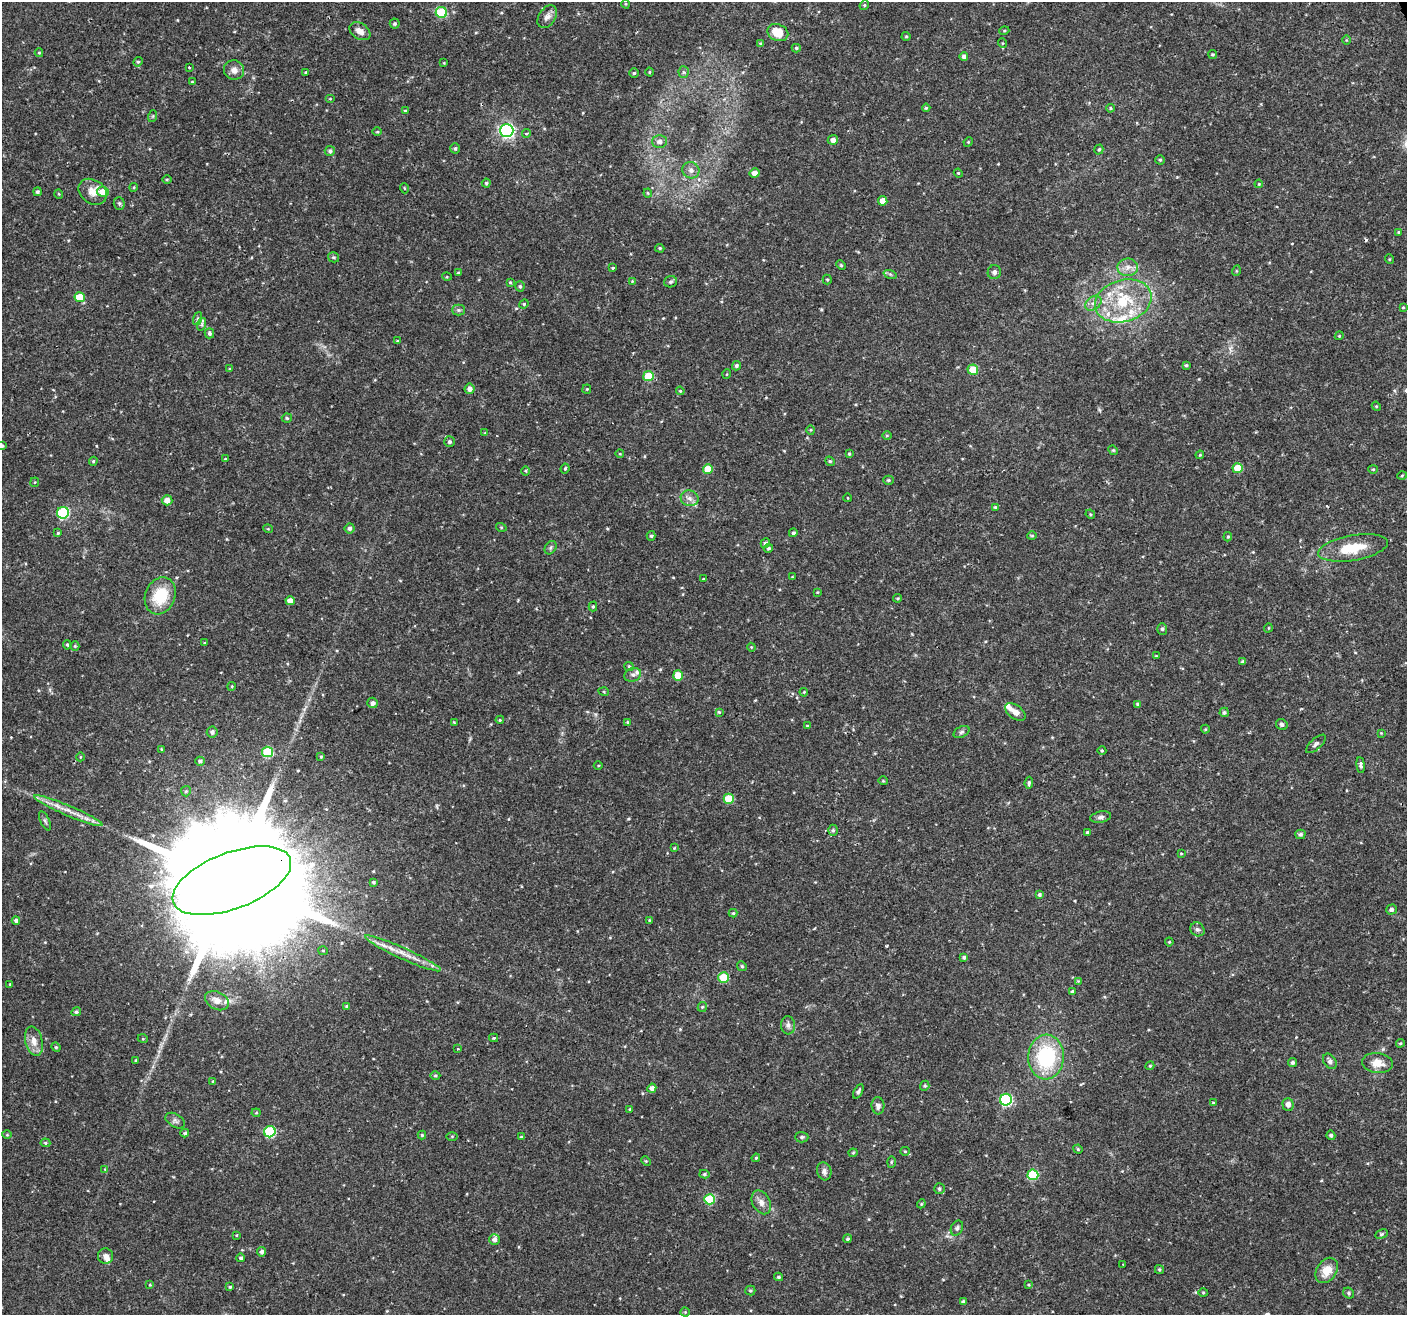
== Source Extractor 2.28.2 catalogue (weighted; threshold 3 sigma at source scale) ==
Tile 10 of 4 x 4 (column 2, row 3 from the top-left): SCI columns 1406-2810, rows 1398-2710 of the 5621 x 5477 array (HDU 1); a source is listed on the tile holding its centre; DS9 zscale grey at full resolution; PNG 1409 x 1317 px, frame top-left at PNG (2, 2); each listed source drawn as its Kron ellipse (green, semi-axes under 4 px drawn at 4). Shown black and unused: <1% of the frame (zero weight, under 2 of 3 exposures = <1% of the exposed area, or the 3 px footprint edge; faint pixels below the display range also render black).
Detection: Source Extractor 2.28.2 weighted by HDU 2 'WHT'; one run over the whole footprint, this tile lists its part. Background 0.0366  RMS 0.0034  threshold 0.0153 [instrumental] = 3 sigma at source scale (4.5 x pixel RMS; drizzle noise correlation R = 1.50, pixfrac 1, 0.0396/0.0396 arcsec/px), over >= 5 px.
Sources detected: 289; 1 cosmic-ray / hot-pixel residue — neither listed nor drawn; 11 inside a brighter listed object's ellipse — not listed separately; the other 277 listed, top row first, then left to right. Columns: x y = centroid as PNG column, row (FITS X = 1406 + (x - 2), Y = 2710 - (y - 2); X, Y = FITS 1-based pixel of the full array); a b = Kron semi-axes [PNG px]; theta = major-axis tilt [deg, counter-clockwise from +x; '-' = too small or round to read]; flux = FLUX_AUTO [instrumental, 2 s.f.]
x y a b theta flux
626 4 5 3 - 0.27
864 5 5 4 - 0.45
441 12 5 5 - 20
547 17 12 8 56 1.9
395 24 5 5 - 0.57
360 31 11 7 -33 2.3
1004 31 5 3 - 0.34
778 33 11 8 -23 6.2
906 36 4 4 - 0.35
1346 40 5 3 - 0.27
1002 43 5 3 - 0.3
760 44 3 3 - 0.39
796 48 4 4 - 0.51
39 53 4 4 - 0.34
1212 54 4 4 - 0.51
964 56 4 4 - 1.2
138 62 5 4 - 0.43
444 63 4 3 - 0.27
189 68 3 3 - 0.57
234 70 10 9 - 2.1
306 72 3 3 - 0.37
649 72 4 3 - 0.29
684 72 5 5 - 0.57
634 73 5 4 - 0.47
192 82 3 3 - 0.36
330 99 5 3 - 0.27
926 108 4 4 - 0.4
1110 108 4 3 - 0.45
405 111 4 3 - 0.37
153 116 6 4 71 0.4
507 131 6 6 - 85
377 132 5 3 - 0.36
527 133 4 3 - 0.52
833 140 5 5 - 1.6
659 141 7 6 - 1.5
968 142 5 4 - 0.33
455 148 5 4 - 0.54
1099 149 5 4 - 0.62
330 151 5 5 - 0.9
1160 160 4 4 - 0.48
691 170 8 8 - 1.7
755 173 5 5 - 2.1
958 173 4 4 - 0.35
167 179 5 3 - 0.35
486 183 4 4 - 0.48
1259 184 4 3 - 0.29
134 187 4 3 - 0.33
404 188 5 3 - 0.31
37 192 4 4 - 0.66
93 192 15 11 -35 3.2
103 192 6 5 - 4.7
648 193 4 4 - 0.34
59 194 5 3 - 0.27
883 201 5 4 - 3.9
119 203 6 5 - 0.69
1398 232 4 3 - 0.4
660 248 5 4 - 0.45
334 257 5 5 - 0.56
1389 259 5 3 - 0.28
841 265 5 4 - 0.41
1128 267 10 9 - 2.3
613 268 3 3 - 0.52
1236 271 5 3 - 0.3
994 272 7 6 - 1
458 273 4 3 - 0.36
890 274 7 4 -19 0.53
447 277 5 3 - 0.32
827 280 5 4 - 0.43
632 281 3 3 - 0.26
510 282 3 3 - 0.38
671 282 6 5 - 0.6
520 286 5 4 - 0.63
80 297 5 5 - 8.4
1123 301 29 21 16 18
1093 303 9 6 38 1.5
524 304 5 4 - 0.42
1403 307 4 4 - 0.31
458 310 6 5 - 0.7
198 318 7 4 71 0.66
202 324 6 4 72 0.67
209 333 5 4 - 0.76
1339 336 4 3 - 0.29
397 341 3 3 - 0.33
1186 365 4 3 - 0.45
736 366 5 4 - 0.64
230 369 4 3 - 0.36
973 370 5 5 - 6.2
727 374 5 3 - 0.27
648 376 5 5 - 11
470 389 5 5 - 1.6
587 389 4 4 - 0.37
680 391 4 3 - 0.36
1376 406 5 3 - 0.33
287 418 5 4 - 0.49
811 430 5 3 - 0.3
485 433 4 4 - 0.28
887 435 5 3 - 0.33
449 442 5 5 - 0.67
2 446 4 3 - 0.61
1113 450 5 4 - 0.4
620 454 4 3 - 0.28
849 454 4 3 - 0.37
1200 455 4 3 - 0.36
225 459 3 2 - 0.21
93 461 5 3 - 0.45
830 461 5 4 - 0.42
565 468 5 3 - 0.43
1238 468 5 5 - 8.4
708 469 5 5 - 7.4
1373 469 4 4 - 0.37
526 471 5 3 - 0.34
1402 476 4 3 - 0.32
888 480 5 4 - 0.53
35 482 5 4 - 0.36
690 498 9 7 -20 1.7
848 498 4 3 - 0.25
167 500 5 5 - 2.3
995 507 4 4 - 0.42
63 513 6 6 - 30
1090 514 5 4 - 0.35
501 527 5 3 - 0.34
350 528 5 5 - 0.96
268 529 5 3 - 0.3
58 533 4 3 - 0.39
793 533 4 4 - 0.68
651 536 5 4 - 0.52
1032 536 5 4 - 0.4
1228 537 5 4 - 0.41
765 543 5 4 - 0.88
551 548 7 5 57 0.61
768 548 5 4 - 0.57
1353 548 35 12 10 11
792 577 3 3 - 0.24
703 579 3 2 - 0.24
817 592 4 3 - 0.3
160 596 19 15 67 12
898 598 4 3 - 0.36
290 601 4 4 - 2.9
593 606 5 4 - 0.49
1268 628 4 3 - 0.25
1162 629 6 5 - 0.54
205 643 4 3 - 0.39
67 645 5 4 - 0.43
75 646 5 4 - 0.4
751 647 4 3 - 0.29
1156 656 4 4 - 0.31
1243 662 4 4 - 0.64
629 666 5 4 - 0.39
633 675 8 6 20 1.1
678 675 5 5 - 6.3
232 686 4 3 - 0.32
604 692 5 3 - 0.31
804 692 4 3 - 0.28
373 703 5 5 - 1.2
1138 704 4 3 - 0.79
719 712 4 3 - 0.41
1015 712 12 7 -36 2.1
1224 712 5 4 - 0.68
500 720 4 3 - 0.38
454 722 4 4 - 0.32
628 722 4 3 - 0.36
1282 724 6 5 - 0.76
807 726 4 4 - 0.39
1205 729 4 4 - 0.33
212 732 5 5 - 1.2
961 732 8 5 27 0.82
1381 733 3 3 - 0.26
1316 744 12 5 42 0.92
161 749 4 3 - 0.32
1102 751 4 3 - 0.32
267 752 5 5 - 14
80 757 4 3 - 0.25
321 757 4 3 - 0.33
200 761 5 4 - 0.87
598 765 4 3 - 0.3
1360 765 8 4 -83 0.78
883 781 4 4 - 0.37
1029 783 6 4 83 0.66
186 791 5 5 - 0.48
729 799 5 5 - 10
68 811 37 5 -23 4.8
1101 817 11 5 10 1
45 821 10 4 -64 0.79
833 830 5 5 - 0.56
1087 832 4 3 - 0.43
1300 834 5 4 - 0.81
674 848 4 3 - 0.27
1181 853 4 2 - 0.27
232 881 62 28 21 25000
373 882 4 3 - 0.46
1039 895 4 4 - 0.7
1391 909 5 5 - 1.1
733 913 4 4 - 0.44
16 920 4 3 - 0.89
649 920 4 3 - 0.29
1197 929 7 6 - 0.96
1169 942 4 4 - 0.34
323 951 5 4 - 0.43
403 953 41 5 -24 5.3
964 957 4 4 - 0.75
742 966 5 4 - 0.4
724 978 5 5 - 14
1078 981 4 4 - 0.31
10 984 3 3 - 0.28
1072 991 4 4 - 0.58
217 1001 12 9 -28 2.4
347 1006 4 3 - 0.61
702 1007 5 4 - 0.44
76 1012 5 4 - 0.75
788 1025 9 7 -86 1.2
494 1038 4 4 - 0.37
143 1039 5 3 - 0.28
34 1041 15 8 -76 3.2
1400 1043 4 4 - 0.43
56 1047 5 4 - 0.48
458 1049 4 2 - 0.27
1046 1057 22 18 87 27
136 1060 3 3 - 0.35
1330 1061 8 6 -55 1.2
1292 1062 5 4 - 0.72
1377 1063 15 10 -7 4.3
1150 1066 4 4 - 0.41
435 1075 5 3 - 0.4
213 1081 3 3 - 0.27
925 1086 5 4 - 0.52
652 1088 4 4 - 1.6
858 1091 8 4 61 0.72
1006 1100 6 6 - 36
1213 1103 4 3 - 0.3
1288 1104 6 5 - 1.6
878 1106 8 6 -86 1.3
630 1109 3 3 - 0.36
256 1113 4 4 - 0.38
175 1121 10 6 -31 1.2
270 1132 6 5 - 25
185 1133 4 3 - 0.52
7 1135 5 3 - 0.31
422 1135 4 4 - 0.43
1331 1135 4 4 - 0.69
452 1136 5 3 - 0.35
521 1137 3 3 - 0.44
802 1137 6 5 - 0.8
45 1143 5 4 - 0.5
1078 1149 5 4 - 0.38
905 1151 5 4 - 0.44
853 1153 4 4 - 0.37
756 1158 4 3 - 0.39
646 1161 5 4 - 0.34
891 1162 6 4 88 0.42
105 1169 4 4 - 0.32
824 1171 9 7 -73 1.4
704 1174 5 4 - 0.53
1033 1175 5 5 - 19
939 1189 5 5 - 0.71
710 1199 5 5 - 16
761 1202 13 8 -63 2.2
921 1204 4 3 - 0.33
957 1228 8 5 64 0.84
1381 1234 6 4 28 0.45
236 1235 4 3 - 0.3
848 1239 4 4 - 0.5
494 1240 5 5 - 1.3
261 1252 4 4 - 1.1
106 1256 7 7 - 1.4
241 1258 4 4 - 0.7
1123 1265 3 2 - 0.49
1159 1269 4 4 - 0.5
1327 1270 14 9 56 5
778 1277 4 3 - 0.54
150 1285 4 4 - 0.32
1029 1285 4 2 - 0.28
230 1287 4 4 - 0.48
750 1291 5 5 - 0.5
1203 1292 5 3 - 0.35
1349 1293 6 5 - 0.63
963 1302 4 3 - 0.87
685 1312 4 4 - 0.36
Overlapping masked pixels (flux is a lower limit): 1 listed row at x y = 232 881
Isophote crosses this tile's border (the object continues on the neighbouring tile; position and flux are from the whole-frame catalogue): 1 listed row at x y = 2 446
Unlisted compact peaks at least as high as the median listed source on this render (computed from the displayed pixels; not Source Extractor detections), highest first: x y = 1196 1292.